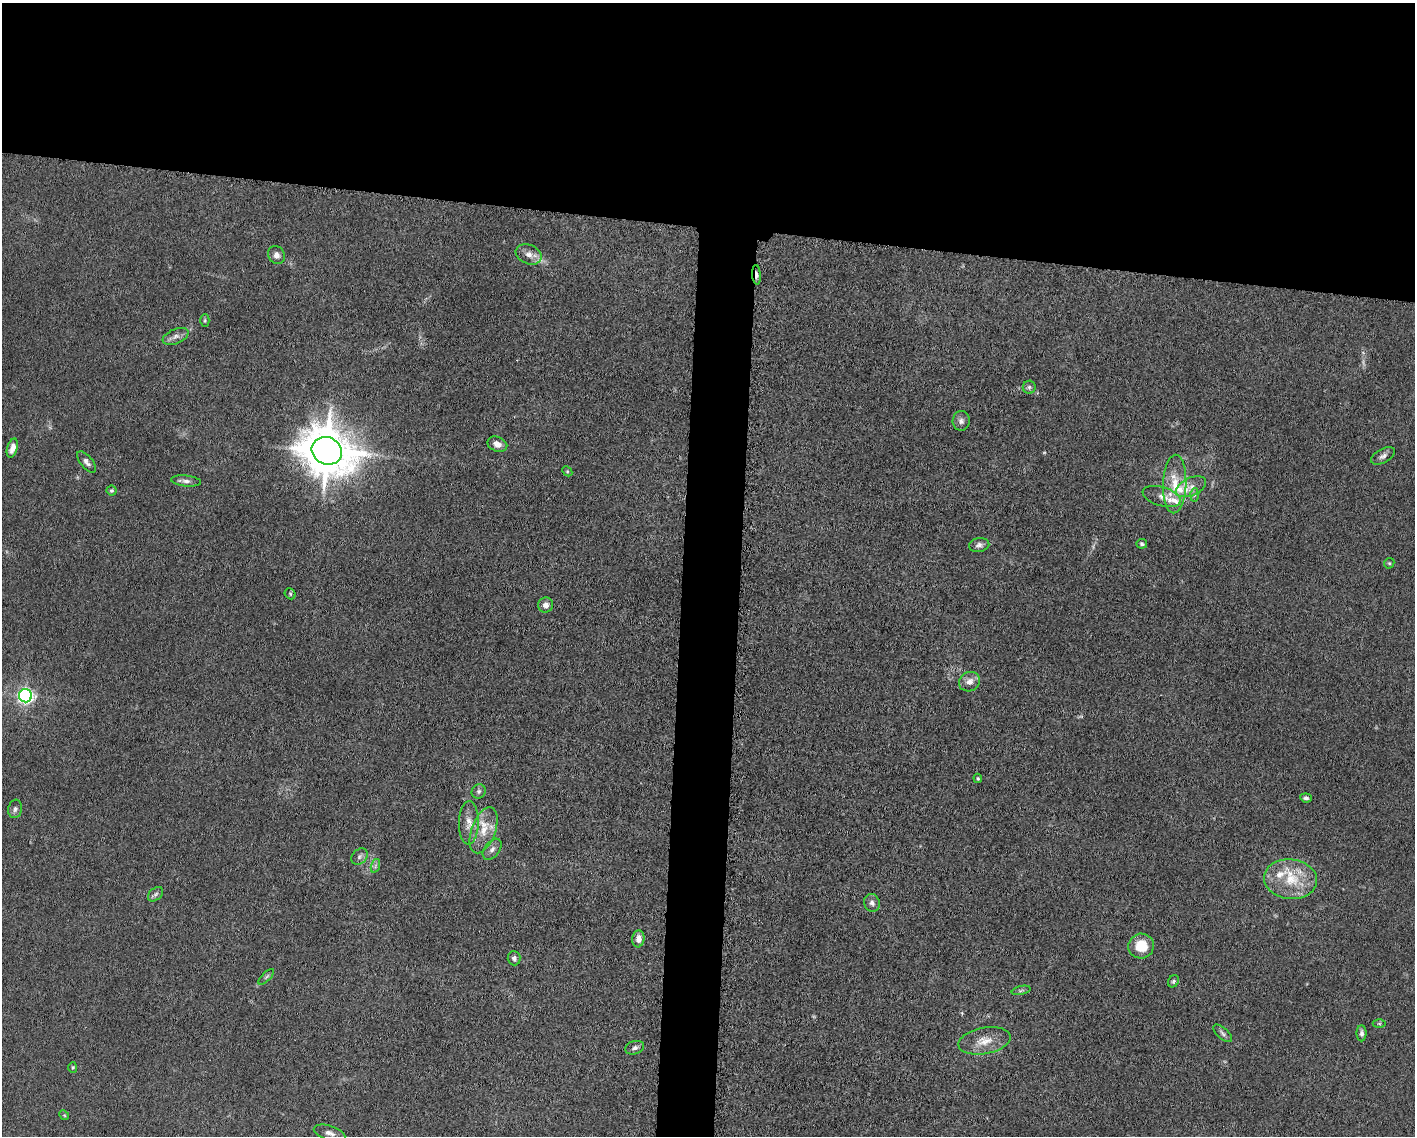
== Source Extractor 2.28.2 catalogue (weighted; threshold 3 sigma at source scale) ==
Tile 2 of 3 x 4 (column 2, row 1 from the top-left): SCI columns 1635-3047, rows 3410-4543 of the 4582 x 4551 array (HDU 1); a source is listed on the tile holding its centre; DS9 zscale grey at full resolution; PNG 1417 x 1138 px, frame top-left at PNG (2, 3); each listed source drawn as its Kron ellipse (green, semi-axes under 4 px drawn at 4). Shown black and unused: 23% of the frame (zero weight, under 5 of 10 exposures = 2% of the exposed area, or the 3 px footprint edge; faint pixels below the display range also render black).
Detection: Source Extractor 2.28.2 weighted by HDU 2 'WHT'; one run over the whole footprint, this tile lists its part. Background 0.0225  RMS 0.0022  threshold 0.00881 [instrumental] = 3 sigma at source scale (4.09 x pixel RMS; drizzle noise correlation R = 1.36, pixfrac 0.8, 0.05/0.05 arcsec/px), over >= 5 px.
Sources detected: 59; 2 too faint to see at this stretch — neither listed nor drawn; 5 inside a brighter listed object's ellipse — not listed separately; the other 52 listed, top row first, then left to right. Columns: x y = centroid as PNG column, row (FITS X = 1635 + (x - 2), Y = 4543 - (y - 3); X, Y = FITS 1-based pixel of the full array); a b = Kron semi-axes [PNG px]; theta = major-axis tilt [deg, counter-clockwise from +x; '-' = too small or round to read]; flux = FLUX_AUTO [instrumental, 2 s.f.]
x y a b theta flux
529 254 13 9 -22 1.6
276 255 9 8 - 1.1
756 275 10 3 -86 1
205 321 6 4 89 0.29
176 336 13 7 23 1.1
1029 387 6 6 - 0.49
961 421 10 8 88 0.89
497 444 10 7 -22 1.2
12 448 10 5 73 1.3
327 451 15 13 -26 930
1383 456 13 7 29 0.87
86 462 13 6 -51 0.84
567 471 6 4 -46 0.28
186 481 15 5 -6 0.84
1175 484 29 11 88 5.4
1191 487 16 9 25 2.1
112 491 5 5 - 0.33
1194 495 6 4 88 0.39
1162 497 19 9 -16 2.1
1142 544 5 4 - 0.42
979 545 10 7 10 0.77
1389 563 5 5 - 0.25
290 594 6 5 - 0.33
546 605 7 7 - 1
969 682 11 9 30 1.5
25 696 6 6 - 71
978 778 4 3 - 0.24
479 791 7 6 - 0.54
1306 798 6 4 -7 0.5
15 809 9 7 80 0.72
469 823 22 10 89 2.4
484 830 24 12 70 4
492 849 12 7 53 1
359 857 9 7 47 0.68
375 866 7 4 72 0.45
1290 879 26 20 -6 7.3
155 894 9 6 41 0.55
872 903 9 7 -65 0.81
638 939 8 6 84 1.4
1141 946 13 12 - 4.2
514 958 7 6 - 0.68
266 977 10 4 45 0.46
1173 981 6 5 - 0.36
1021 990 9 4 14 0.41
1379 1024 6 4 0 0.29
1223 1033 12 5 -42 0.61
1362 1033 8 5 -90 0.61
984 1041 26 13 11 3.4
635 1048 10 6 18 0.71
73 1067 5 4 - 0.26
64 1115 5 4 - 0.22
330 1133 16 7 -18 1.2
Overlapping masked pixels (flux is a lower limit): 1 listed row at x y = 756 275